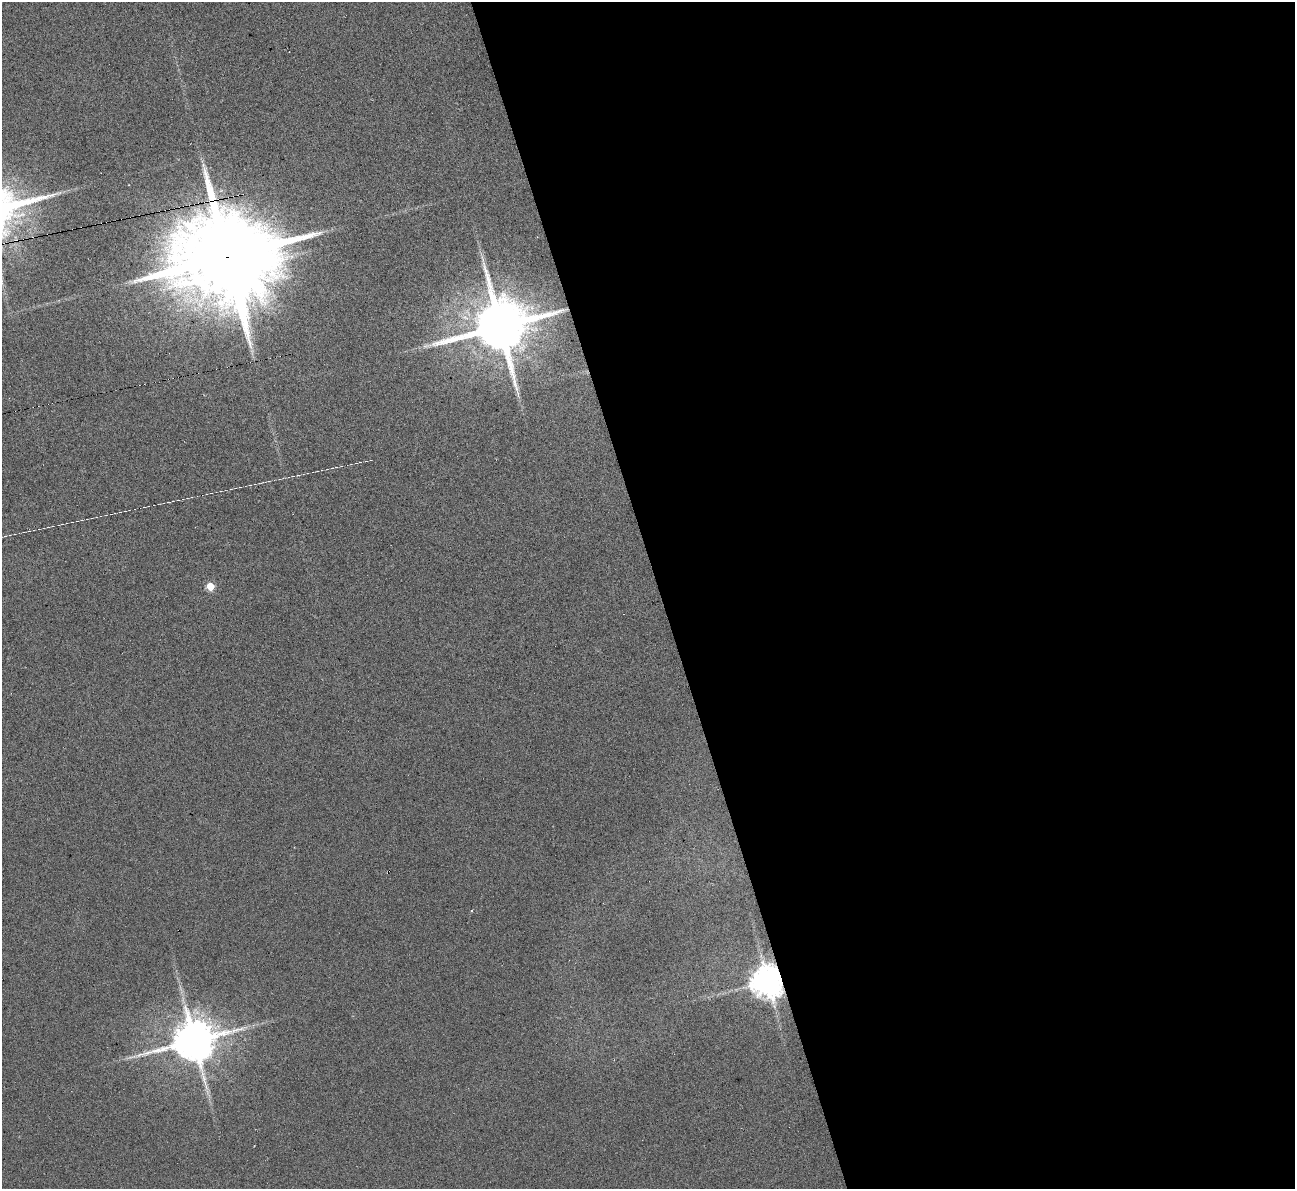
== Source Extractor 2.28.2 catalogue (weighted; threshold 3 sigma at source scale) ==
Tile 8 of 4 x 4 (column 4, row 2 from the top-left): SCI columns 3879-5171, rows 2518-3704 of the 5171 x 5153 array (HDU 1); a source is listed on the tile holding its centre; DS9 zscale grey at full resolution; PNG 1297 x 1191 px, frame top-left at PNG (2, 2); no overlay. Shown black and unused: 49% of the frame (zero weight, under 3 of 6 exposures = <1% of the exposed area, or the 3 px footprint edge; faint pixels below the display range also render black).
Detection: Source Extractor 2.28.2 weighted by HDU 2 'WHT'; one run over the whole footprint, this tile lists its part. Background -0.823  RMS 0.096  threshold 0.392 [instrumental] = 3 sigma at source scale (4.09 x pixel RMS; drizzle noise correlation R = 1.36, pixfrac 0.8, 0.05/0.05 arcsec/px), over >= 5 px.
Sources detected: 11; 1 too faint to see at this stretch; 2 cosmic-ray / hot-pixel residue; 1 long thin detection or spike segment (spike, bleed or trail) — not listed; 1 inside a brighter listed object's ellipse — not listed separately; the other 6 listed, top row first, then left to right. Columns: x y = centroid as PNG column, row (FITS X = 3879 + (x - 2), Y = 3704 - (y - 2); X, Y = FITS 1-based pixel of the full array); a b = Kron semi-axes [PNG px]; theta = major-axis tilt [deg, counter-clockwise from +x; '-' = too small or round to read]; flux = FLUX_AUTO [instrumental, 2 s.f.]
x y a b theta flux
227 257 27 22 13 190000
2 281 9 4 -81 22
500 326 16 15 - 64000
210 586 5 5 - 290
768 981 9 9 - 18000
194 1041 13 11 13 38000
Overlapping masked pixels (flux is a lower limit): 3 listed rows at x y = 227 257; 500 326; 768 981
Isophote crosses this tile's border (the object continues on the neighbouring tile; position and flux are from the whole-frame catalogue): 1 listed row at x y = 2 281